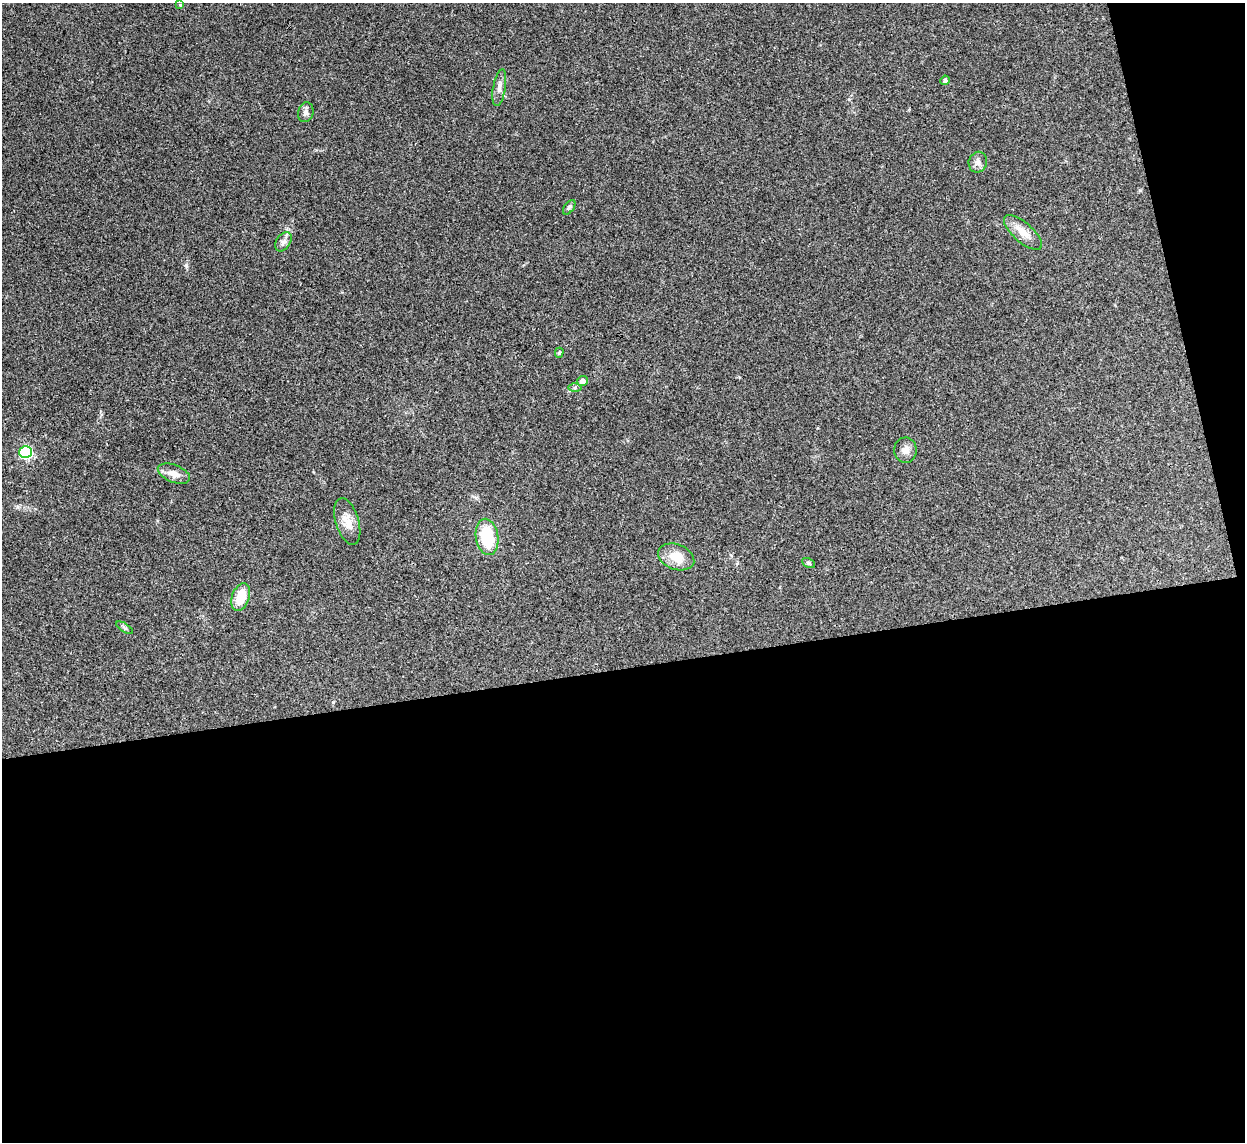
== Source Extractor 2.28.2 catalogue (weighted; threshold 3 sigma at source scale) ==
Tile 16 of 4 x 4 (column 4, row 4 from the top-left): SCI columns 3732-4974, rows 257-1396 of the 4975 x 4956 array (HDU 1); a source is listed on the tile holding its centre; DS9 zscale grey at full resolution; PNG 1247 x 1144 px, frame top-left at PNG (2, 3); each listed source drawn as its Kron ellipse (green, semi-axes under 4 px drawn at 4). Shown black and unused: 45% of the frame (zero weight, under 3 of 4 exposures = <1% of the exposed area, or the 3 px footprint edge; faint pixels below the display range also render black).
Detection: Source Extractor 2.28.2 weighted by HDU 2 'WHT'; one run over the whole footprint, this tile lists its part. Background 0.166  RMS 0.007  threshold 0.0317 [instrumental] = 3 sigma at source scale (4.5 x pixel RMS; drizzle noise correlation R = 1.50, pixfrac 1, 0.05/0.05 arcsec/px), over >= 5 px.
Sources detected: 20; all 20 listed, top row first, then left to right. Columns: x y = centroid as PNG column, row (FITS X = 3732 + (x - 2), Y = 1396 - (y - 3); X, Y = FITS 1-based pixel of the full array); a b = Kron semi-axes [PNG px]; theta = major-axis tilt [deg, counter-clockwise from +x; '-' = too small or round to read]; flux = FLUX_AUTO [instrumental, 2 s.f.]
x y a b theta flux
180 5 4 3 - 0.61
945 80 5 4 - 1.7
499 88 18 6 80 4.2
306 112 10 7 73 2.8
978 162 10 9 - 3.4
569 207 8 4 52 1.3
1023 232 24 9 -41 9.1
283 242 10 7 56 3
559 353 5 4 - 0.87
582 381 5 5 - 4
575 388 6 4 0 1.1
905 450 13 11 88 4.6
25 452 6 6 - 110
174 474 17 8 -21 6.2
347 522 24 11 -74 8.6
487 537 18 11 -81 32
676 557 19 12 -20 12
808 563 7 4 -27 1.1
241 597 14 8 70 14
125 628 9 4 -33 1.4
Unlisted compact peaks at least as high as the median listed source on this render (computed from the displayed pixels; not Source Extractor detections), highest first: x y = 186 265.